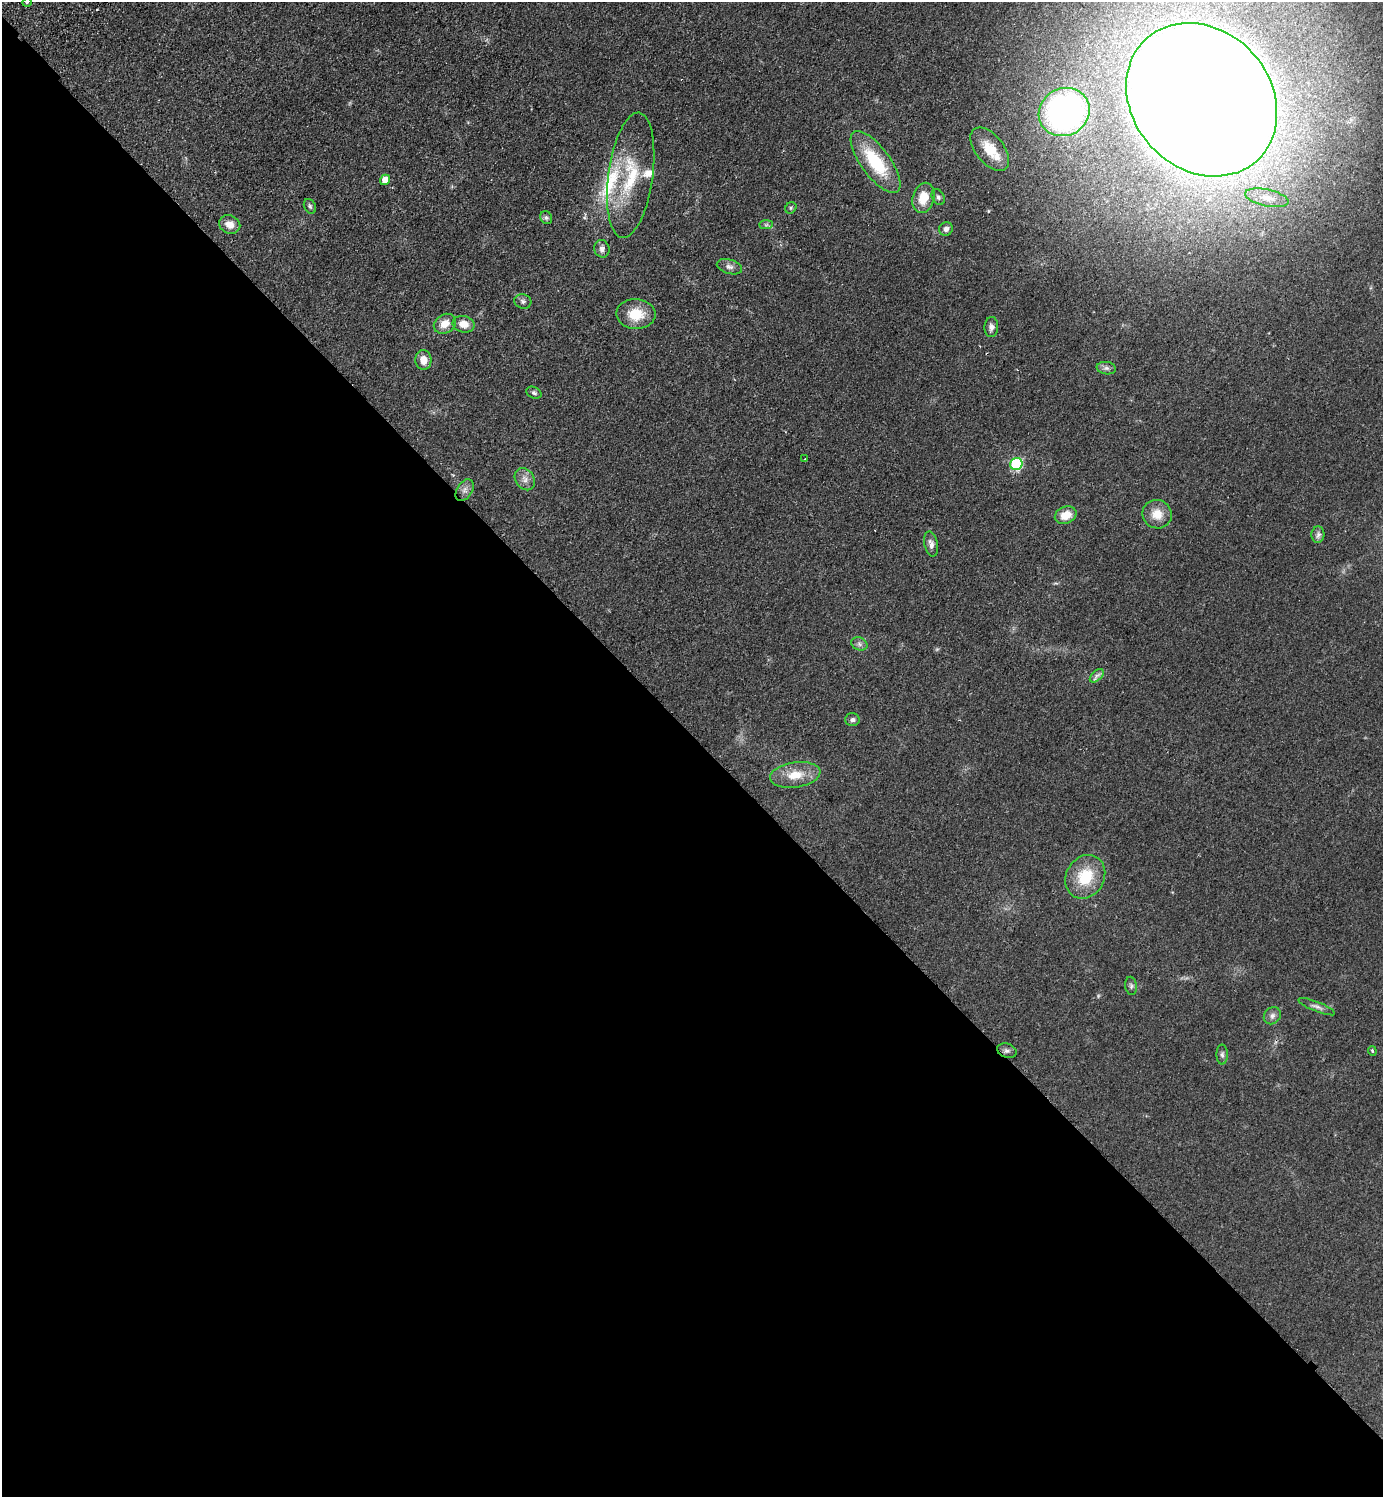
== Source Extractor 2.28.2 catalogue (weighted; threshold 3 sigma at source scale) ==
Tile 14 of 4 x 4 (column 2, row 4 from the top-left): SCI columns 1725-3105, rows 42-1536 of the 6070 x 6064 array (HDU 1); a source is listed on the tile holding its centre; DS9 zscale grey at full resolution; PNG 1385 x 1499 px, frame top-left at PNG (2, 2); each listed source drawn as its Kron ellipse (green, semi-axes under 4 px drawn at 4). Shown black and unused: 51% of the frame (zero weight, under 2 of 3 exposures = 3% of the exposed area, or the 3 px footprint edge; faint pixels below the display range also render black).
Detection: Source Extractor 2.28.2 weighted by HDU 2 'WHT'; one run over the whole footprint, this tile lists its part. Background 0.0826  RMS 0.0081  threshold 0.0362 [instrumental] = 3 sigma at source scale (4.5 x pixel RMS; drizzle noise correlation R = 1.50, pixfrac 1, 0.05/0.05 arcsec/px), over >= 5 px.
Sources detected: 50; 2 too faint to see at this stretch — neither listed nor drawn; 3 inside a brighter listed object's ellipse — not listed separately; the other 45 listed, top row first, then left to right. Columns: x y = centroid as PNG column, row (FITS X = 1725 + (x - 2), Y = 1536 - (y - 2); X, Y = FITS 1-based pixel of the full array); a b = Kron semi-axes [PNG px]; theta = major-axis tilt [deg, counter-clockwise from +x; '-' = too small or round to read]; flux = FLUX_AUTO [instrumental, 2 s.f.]
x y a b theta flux
27 2 5 3 - 0.78
1202 100 82 69 -48 6200
1064 112 26 23 31 160
990 149 25 14 -51 17
875 162 37 14 -54 43
631 175 63 22 82 49
385 180 5 5 - 8.5
938 197 8 6 -62 1.9
923 198 15 11 75 15
1267 198 22 8 -12 8.5
310 206 8 5 -63 1.7
791 208 6 5 - 1.2
546 218 7 5 -55 1.6
230 224 11 9 -23 7.4
766 225 7 4 1 1.5
946 229 7 6 - 3
602 249 9 7 -75 3.4
729 267 13 7 -16 3.4
523 301 8 7 - 2.2
636 314 20 15 -4 19
445 324 12 9 32 8.5
464 324 11 8 -11 8.4
991 327 10 7 85 3.1
423 360 10 8 -85 6.9
1106 368 10 6 -9 2.6
534 393 8 5 -27 1.8
805 459 3 3 - 8.4
1016 464 6 6 - 76
525 479 12 9 -55 4.8
465 490 12 7 59 3.9
1157 514 15 14 - 11
1066 515 11 8 25 11
1318 535 8 6 85 2.6
931 544 13 6 -78 3.7
859 644 8 6 -23 2.5
1097 676 8 5 45 2.4
852 720 7 6 - 2.2
795 775 25 12 8 16
1085 877 23 19 60 28
1131 986 9 6 -81 1.8
1317 1007 20 5 -22 3.5
1272 1016 9 8 - 3.1
1007 1051 10 7 -17 2.6
1372 1051 5 3 - 1.1
1222 1055 10 5 -89 2.1
Isophote crosses this tile's border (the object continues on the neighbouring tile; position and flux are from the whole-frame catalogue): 1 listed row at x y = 1202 100